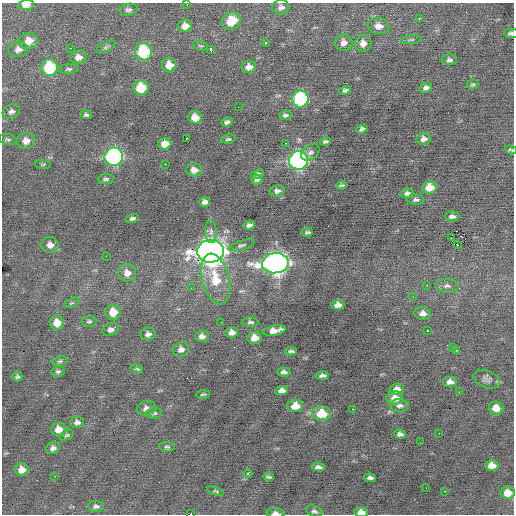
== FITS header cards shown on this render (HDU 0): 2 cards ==
NAXIS1  =                  512 / Axis length
NAXIS2  =                  512 / Axis length

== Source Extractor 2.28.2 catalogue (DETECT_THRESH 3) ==
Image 512 x 512 px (HDU 0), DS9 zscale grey, 1 PNG px = 1 image px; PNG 516 x 516 px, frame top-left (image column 1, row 512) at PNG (2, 3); each listed source drawn as its Kron ellipse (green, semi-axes under 4 px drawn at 4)
Background -0.0268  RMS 0.78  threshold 2.33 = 3 sigma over >= 5 px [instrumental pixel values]
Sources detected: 143; all 143 listed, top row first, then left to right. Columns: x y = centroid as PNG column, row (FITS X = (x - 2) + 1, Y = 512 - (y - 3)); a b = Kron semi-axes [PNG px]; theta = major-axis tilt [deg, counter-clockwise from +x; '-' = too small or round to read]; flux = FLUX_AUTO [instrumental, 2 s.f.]
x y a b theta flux
187 4 3 2 - 88
26 5 8 5 6 510
281 7 8 7 - 220
128 10 9 6 8 140
419 18 2 2 - 550
231 21 10 8 28 1100
185 26 7 6 - 380
379 26 11 8 -9 360
511 33 7 5 0 130
411 40 10 4 5 100
29 41 9 8 - 600
266 43 3 3 - 330
344 43 8 8 - 300
363 43 8 8 - 330
200 46 8 4 -18 87
106 47 10 4 26 120
70 48 2 2 - 200
18 49 10 7 4 300
211 49 4 3 - 390
143 52 9 8 - 3300
79 57 8 6 8 330
449 60 8 5 2 150
169 65 7 7 - 530
249 67 7 6 - 310
50 68 8 8 - 2900
69 69 10 5 4 120
473 84 6 5 - 82
141 88 7 7 - 1500
426 88 6 5 - 170
345 90 6 4 14 120
300 99 8 8 - 4500
238 107 2 2 - 28
11 112 9 7 30 180
86 115 6 4 -7 110
285 115 6 4 3 130
195 117 7 6 - 510
227 122 6 4 26 140
362 129 6 4 19 130
186 138 2 2 - 150
228 139 7 4 8 90
424 139 7 6 - 230
8 140 9 5 -12 110
26 141 9 8 - 400
326 141 5 3 - 110
286 143 3 2 - 210
165 144 7 5 17 530
511 150 6 4 -17 76
310 152 10 7 38 180
114 157 9 9 - 9800
298 160 9 9 - 12000
43 164 8 4 -7 79
165 164 2 2 - 600
194 170 8 6 0 320
258 174 6 4 20 130
106 179 8 5 5 120
257 180 6 5 - 130
341 185 5 3 - 78
429 187 7 6 - 710
277 191 7 5 10 180
407 193 7 4 6 150
416 200 8 5 0 130
205 202 5 4 - 200
452 216 7 5 -1 160
132 218 6 4 16 120
249 225 6 4 11 160
211 232 11 6 -86 220
307 232 6 3 11 110
451 238 2 2 - 520
50 245 8 8 - 310
242 245 14 4 17 140
457 245 3 3 - 330
210 251 13 11 5 41000
106 256 2 2 - 260
275 263 13 10 5 26000
127 273 9 8 - 390
216 279 26 13 -75 1600
427 285 2 2 - 230
447 286 12 7 -2 200
191 288 2 2 - 97
413 297 3 2 - 54
71 303 8 4 25 81
338 305 6 5 - 270
113 312 8 7 - 700
423 313 8 6 -7 270
89 321 7 5 1 110
221 322 2 2 - 27
250 322 8 5 -4 130
57 323 7 7 - 510
111 329 8 6 18 220
274 330 11 5 11 480
428 331 3 3 - 260
232 332 6 5 - 280
148 334 7 6 - 220
202 336 7 5 2 230
255 338 7 5 7 540
452 347 3 2 - 41
181 349 8 7 - 230
456 350 3 3 - 160
291 351 6 3 -3 110
60 361 7 4 10 98
137 369 6 4 -20 68
58 371 7 5 10 120
284 372 6 4 -4 170
322 375 6 3 4 140
17 377 5 5 - 100
486 379 14 8 -21 240
450 382 7 5 0 280
397 389 7 5 7 290
282 390 6 4 2 250
459 392 2 2 - 290
203 394 7 3 1 72
395 398 8 7 - 480
295 406 8 6 4 630
399 406 9 6 -2 190
146 408 9 7 16 250
496 408 7 6 - 520
352 409 2 2 - 140
154 413 8 5 8 110
322 413 9 7 -3 1200
77 422 7 6 - 210
58 429 7 7 - 520
439 433 2 2 - 33
400 434 6 4 -9 160
67 435 7 4 24 88
420 442 2 2 - 40
167 447 8 5 -2 97
53 448 7 5 23 200
492 465 6 5 - 480
318 467 7 4 -4 170
22 470 7 6 - 440
248 474 4 3 - 370
55 476 2 2 - 280
268 477 5 3 - 83
370 478 6 4 -8 150
426 488 2 2 - 87
215 491 8 3 -18 68
445 491 2 2 - 250
508 493 7 6 - 560
96 506 8 5 -3 160
314 511 8 5 -21 130
361 512 7 5 -4 350
275 513 9 5 -4 180
191 514 2 2 - 220
At the frame edge (FLAGS 8, measured only in part): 7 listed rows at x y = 187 4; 26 5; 511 33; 511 150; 361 512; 275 513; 191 514